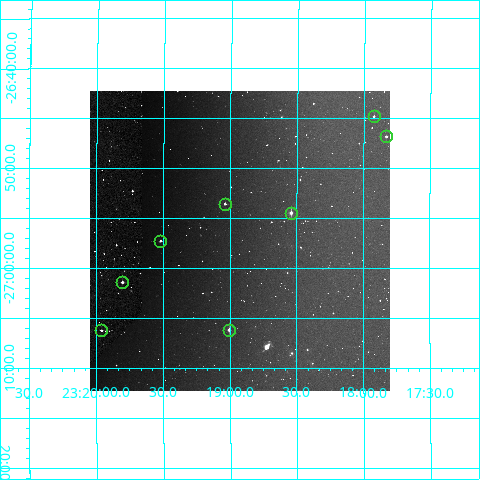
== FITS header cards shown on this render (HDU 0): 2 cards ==
NAXIS1  =                  300
NAXIS2  =                  300

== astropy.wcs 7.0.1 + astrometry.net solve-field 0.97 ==
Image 300 x 300 px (HDU 0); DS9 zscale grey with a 90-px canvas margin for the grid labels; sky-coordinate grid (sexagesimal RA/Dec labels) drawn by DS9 from the SOLVED WCS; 8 Tycho-2 reference stars matched to detected sources circled (green)
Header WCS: RA---TAN/DEC--TAN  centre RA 23:18:55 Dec -26:57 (349.73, -26.95 deg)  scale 6 arcsec/px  FOV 30.0' x 30.0'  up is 0 deg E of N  parity normal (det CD < 0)
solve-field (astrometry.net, Tycho-2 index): VERIFIED the header's WCS against the Tycho-2 star catalogue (verified at 2 index scales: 6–8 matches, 0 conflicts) and refined it, rather than solving blind
Solved WCS: RA---TAN-SIP/DEC--TAN-SIP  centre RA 23:18:56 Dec -26:57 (349.73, -26.95 deg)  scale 6.01 arcsec/px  FOV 30.0' x 30.0'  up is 0 deg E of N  parity normal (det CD < 0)
The solver's refit moves the header's centre by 1.6 arcsec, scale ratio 1.002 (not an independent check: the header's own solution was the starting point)
Tycho-2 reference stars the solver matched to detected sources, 8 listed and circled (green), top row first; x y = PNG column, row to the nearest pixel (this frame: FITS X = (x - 90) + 1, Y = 300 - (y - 91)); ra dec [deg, ICRS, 3 dp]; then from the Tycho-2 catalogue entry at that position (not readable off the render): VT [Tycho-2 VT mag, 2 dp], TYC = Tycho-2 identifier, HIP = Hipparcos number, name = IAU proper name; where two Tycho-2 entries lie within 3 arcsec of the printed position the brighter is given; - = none
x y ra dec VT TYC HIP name
374 116 349.481 -26.747 12.28 6976-755-1 - -
386 136 349.458 -26.780 12.09 6976-1036-1 - -
225 204 349.759 -26.893 11.58 6976-927-1 - -
291 213 349.635 -26.908 10.60 6976-1083-1 - -
160 241 349.879 -26.954 10.98 6976-765-1 - -
122 282 349.950 -27.023 11.39 6976-738-1 - -
101 330 349.990 -27.103 12.39 6976-841-1 - -
229 330 349.751 -27.103 10.59 6976-1079-1 - -